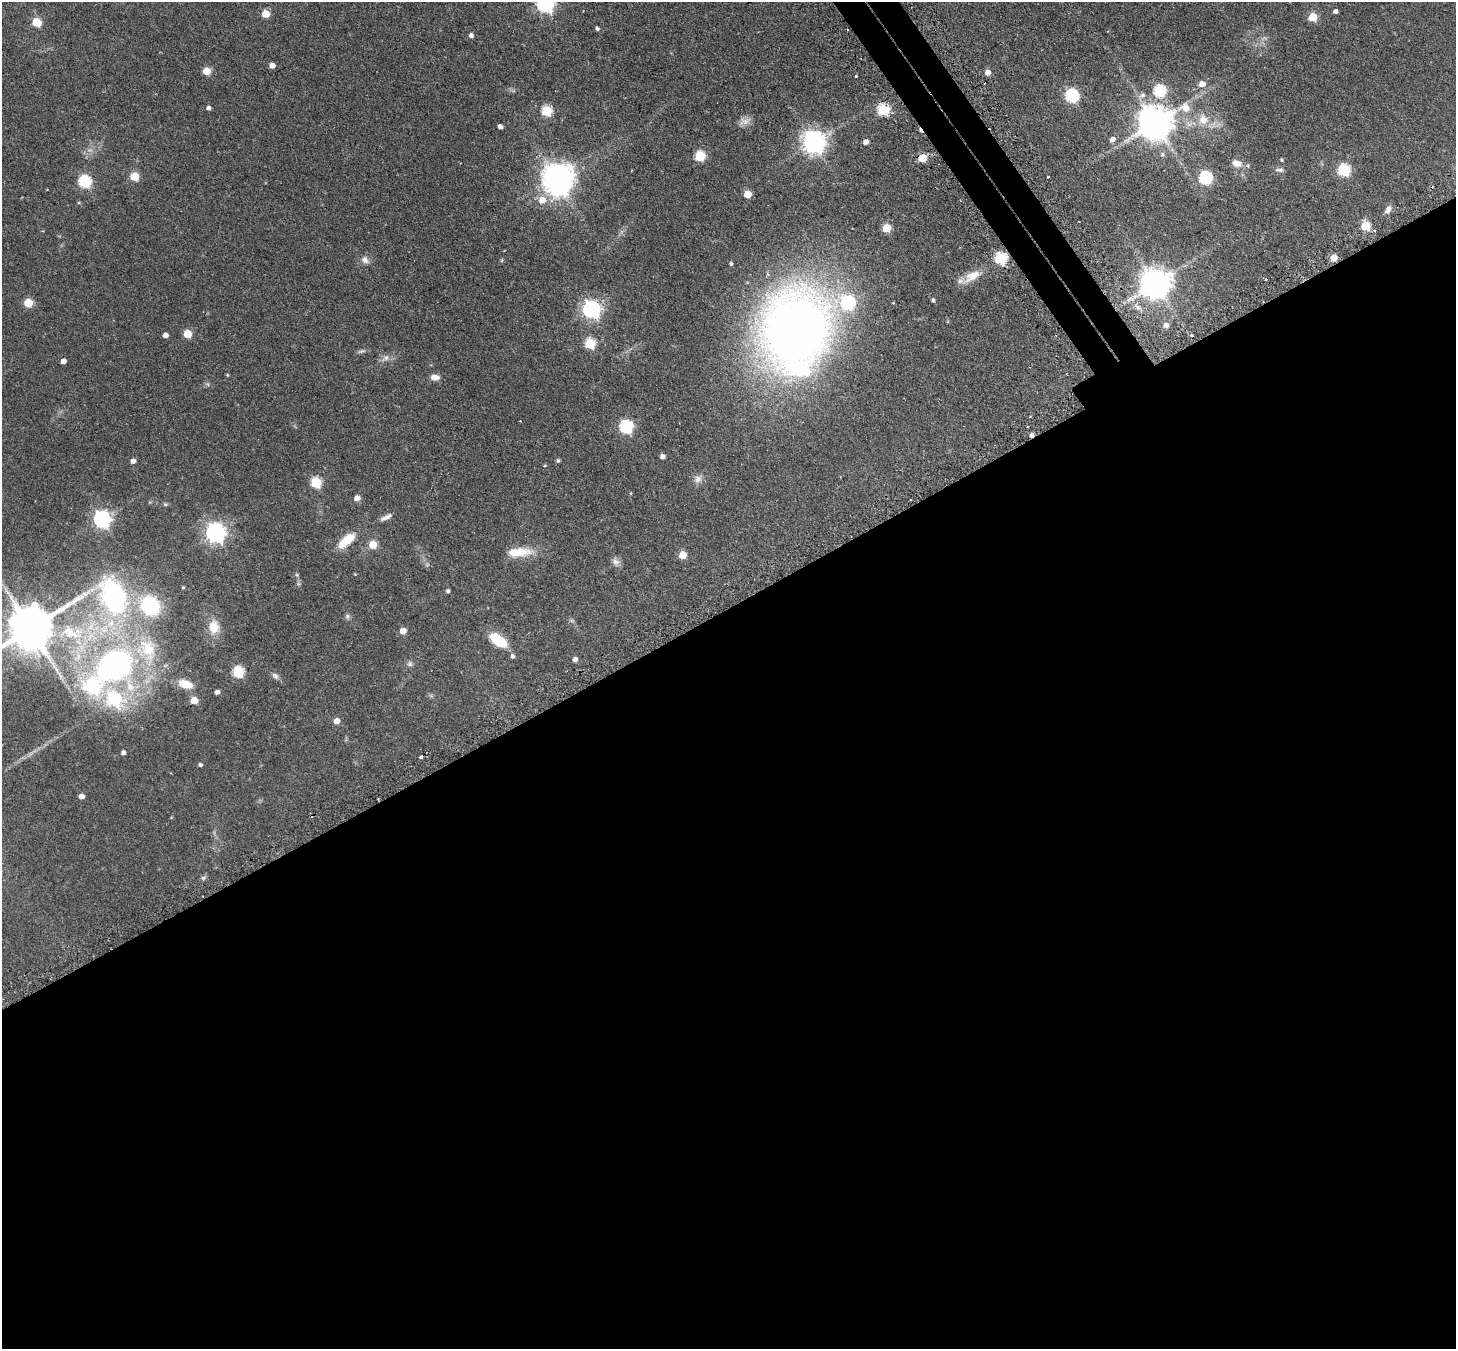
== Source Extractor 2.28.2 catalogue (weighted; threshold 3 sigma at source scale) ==
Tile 15 of 4 x 4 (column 3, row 4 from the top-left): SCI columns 2955-4408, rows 326-1672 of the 5908 x 5899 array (HDU 1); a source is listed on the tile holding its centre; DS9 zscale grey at full resolution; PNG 1458 x 1351 px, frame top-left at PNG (2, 2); no overlay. Shown black and unused: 56% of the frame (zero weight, under 2 of 3 exposures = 4% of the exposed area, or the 3 px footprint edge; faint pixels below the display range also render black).
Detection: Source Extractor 2.28.2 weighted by HDU 2 'WHT'; one run over the whole footprint, this tile lists its part. Background 0.19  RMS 0.0077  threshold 0.0346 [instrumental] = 3 sigma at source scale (4.5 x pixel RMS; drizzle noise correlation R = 1.50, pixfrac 1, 0.05/0.05 arcsec/px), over >= 5 px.
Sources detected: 127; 4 too faint to see at this stretch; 1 inside a brighter object's white glare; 7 cosmic-ray / hot-pixel residue — not listed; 7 inside a brighter listed object's ellipse — not listed separately; the other 108 listed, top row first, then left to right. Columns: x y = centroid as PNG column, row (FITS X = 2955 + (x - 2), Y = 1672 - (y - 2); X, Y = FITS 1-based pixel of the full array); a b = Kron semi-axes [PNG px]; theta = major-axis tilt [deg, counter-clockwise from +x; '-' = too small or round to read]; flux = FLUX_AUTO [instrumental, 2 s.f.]
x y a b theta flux
545 4 7 7 - 230
1335 11 4 4 - 2.3
266 14 5 5 - 15
1313 17 5 5 - 23
36 22 5 5 - 25
597 29 4 4 - 1.7
471 35 5 5 - 2.4
272 65 5 4 - 5.7
207 71 5 5 - 15
988 72 5 5 - 5.8
856 76 3 3 - 1.1
1202 84 6 5 - 6.6
1160 91 6 6 - 67
1142 95 9 7 44 3.5
1072 96 6 6 - 110
209 108 5 4 - 2
1185 108 11 9 -13 10
883 110 6 6 - 56
547 111 6 5 - 49
1203 120 14 13 - 10
744 121 18 9 17 5.2
1155 123 11 10 - 1700
500 126 4 4 - 3.1
1113 139 6 5 - 4
814 142 8 8 - 620
866 142 4 4 - 4.7
1162 155 7 6 - 1.8
700 156 6 6 - 43
922 158 5 5 - 23
1282 160 4 3 - 0.87
1236 163 14 9 -25 5.5
1279 170 12 5 4 2.2
1344 170 6 6 - 70
134 176 6 5 - 24
1048 176 3 2 - 0.87
556 177 10 8 15 710
1205 178 6 6 - 90
85 182 6 6 - 83
748 194 5 5 - 13
542 200 8 8 - 8.4
1388 209 11 7 64 3.8
1366 226 5 5 - 31
887 228 5 5 - 20
1001 258 6 6 - 63
1333 258 5 5 - 10
365 260 12 9 -43 4.2
731 264 4 3 - 1.1
972 276 26 11 29 12
1266 279 3 3 - 0.65
1156 284 9 9 - 1200
933 300 4 4 - 1.3
28 303 5 5 - 24
893 303 4 3 - 0.49
591 309 7 7 - 270
1166 325 7 6 - 4.1
795 329 82 71 63 600
187 334 5 5 - 18
165 335 4 4 - 3.7
590 344 6 6 - 46
385 358 12 8 38 4
63 361 4 4 - 3.8
227 375 5 4 - 0.76
435 377 12 8 -3 4.2
626 427 6 6 - 94
662 457 4 4 - 3.1
133 461 5 5 - 3.5
558 461 4 4 - 1.3
698 479 11 10 - 4.4
316 483 6 6 - 51
631 493 5 3 - 0.6
357 498 6 5 - 5
165 504 7 5 -14 1.1
386 517 16 5 24 3.8
102 519 7 7 - 250
215 533 8 7 - 370
347 540 24 10 40 17
373 545 5 5 - 19
519 552 30 10 5 17
683 555 5 5 - 14
615 562 12 9 -54 3.5
427 564 6 5 - 1.4
297 575 6 4 -45 0.98
183 587 4 4 - 0.82
448 591 4 4 - 1.7
113 596 47 30 -67 130
150 606 19 16 -42 66
347 616 7 6 - 1.8
213 627 14 11 -89 13
30 629 19 12 30 3700
403 631 5 5 - 6.1
70 633 37 19 -19 44
498 640 18 9 -36 24
512 656 6 5 - 1.9
575 659 5 5 - 3.2
410 664 8 7 - 2.1
114 665 37 30 28 220
238 672 6 6 - 54
275 676 11 7 -45 2.8
185 684 17 9 -19 12
217 692 4 4 - 2.9
431 696 7 4 -19 1.2
114 699 14 10 -42 54
194 701 5 5 - 13
337 721 6 5 - 5.8
123 753 4 4 - 2.7
200 765 4 4 - 1.6
81 796 5 4 - 4.7
203 878 6 4 45 1.4
Overlapping masked pixels (flux is a lower limit): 1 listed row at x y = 922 158
Isophote crosses this tile's border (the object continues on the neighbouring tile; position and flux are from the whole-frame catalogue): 2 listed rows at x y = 545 4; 30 629